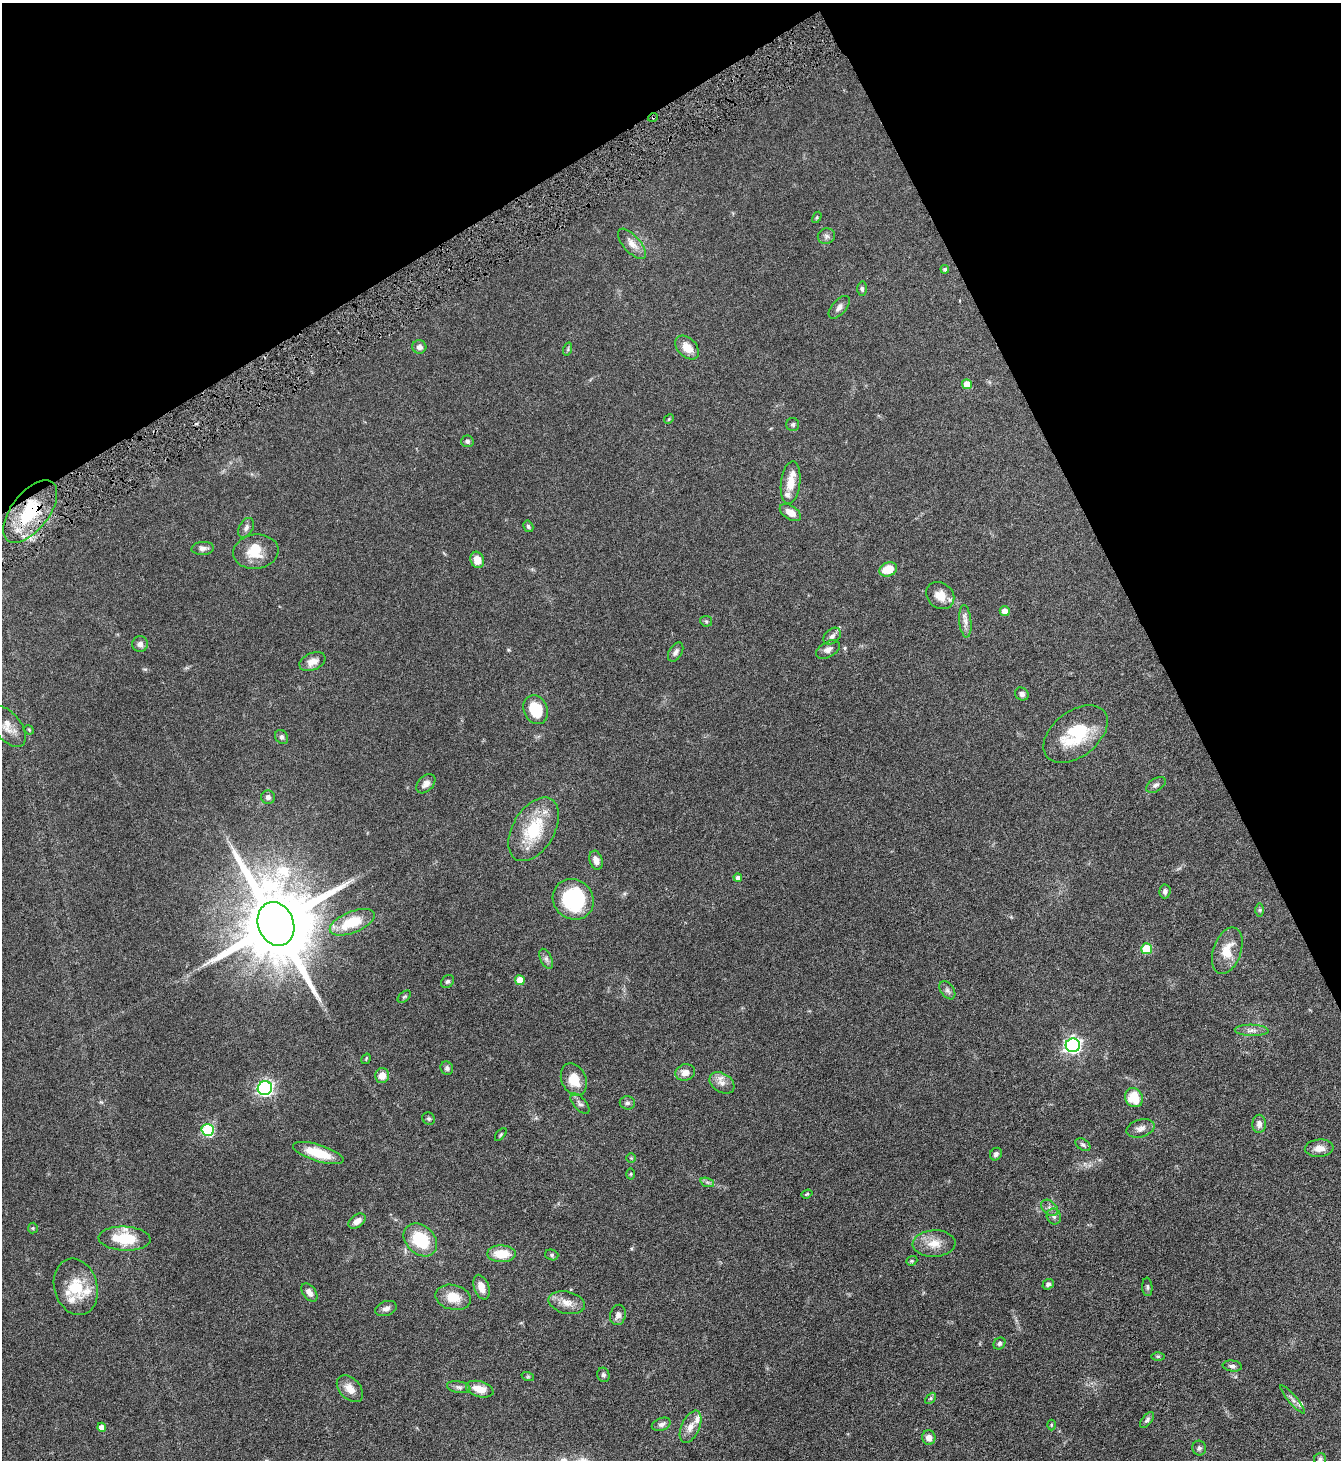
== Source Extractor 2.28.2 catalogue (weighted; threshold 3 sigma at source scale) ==
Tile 3 of 4 x 4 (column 3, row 1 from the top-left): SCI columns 2833-4171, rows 4373-5830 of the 5801 x 5832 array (HDU 1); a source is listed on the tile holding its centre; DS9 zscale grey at full resolution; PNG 1343 x 1462 px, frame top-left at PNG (2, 3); each listed source drawn as its Kron ellipse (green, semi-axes under 4 px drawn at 4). Shown black and unused: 24% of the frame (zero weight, under 4 of 8 exposures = <1% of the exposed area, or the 3 px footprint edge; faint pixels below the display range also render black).
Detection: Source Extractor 2.28.2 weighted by HDU 2 'WHT'; one run over the whole footprint, this tile lists its part. Background 0.082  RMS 0.0034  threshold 0.0137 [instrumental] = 3 sigma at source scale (4.09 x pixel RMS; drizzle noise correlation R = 1.36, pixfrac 0.8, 0.05/0.05 arcsec/px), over >= 5 px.
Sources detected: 125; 7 inside a brighter listed object's ellipse — not listed separately; the other 118 listed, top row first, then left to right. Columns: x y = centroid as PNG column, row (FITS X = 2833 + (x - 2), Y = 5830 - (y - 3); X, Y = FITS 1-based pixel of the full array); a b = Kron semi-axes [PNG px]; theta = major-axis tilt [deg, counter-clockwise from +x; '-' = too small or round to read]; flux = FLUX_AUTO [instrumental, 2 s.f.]
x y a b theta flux
653 117 5 3 - 0.32
817 217 6 4 59 0.38
826 236 9 7 14 1.1
632 244 18 8 -48 2.7
945 269 4 4 - 0.58
862 289 7 5 -88 0.58
839 307 14 7 49 1.5
419 347 7 7 - 1.2
687 348 14 9 -46 4
568 349 7 4 72 0.43
967 384 5 5 - 3.6
669 419 5 4 - 0.33
793 425 6 6 - 0.57
467 441 6 6 - 0.77
791 483 21 9 83 4.6
30 512 37 19 52 18
790 513 12 7 -34 2.6
528 526 6 4 -60 0.51
246 528 10 6 60 1
203 548 11 6 4 1.2
256 552 23 17 8 6.7
477 560 8 6 -73 3.4
888 569 9 6 20 6
940 596 15 12 -39 3.9
1005 611 5 5 - 2.2
706 621 6 5 - 0.46
965 621 16 6 -84 1.8
832 636 10 7 42 1.1
140 644 8 7 - 1.3
828 649 13 7 30 1.5
676 652 10 6 58 1.1
312 662 13 8 24 2.5
1022 694 7 6 - 1.2
536 710 15 11 -65 10
8 726 24 13 -52 3.5
29 730 5 4 - 0.34
1076 734 36 22 38 17
282 737 7 6 - 0.87
426 784 11 7 45 1.6
1156 785 11 6 33 0.99
268 797 7 7 - 0.96
534 829 35 21 59 15
596 860 10 6 -73 1.8
738 878 4 4 - 0.96
1165 891 7 5 85 0.88
573 899 21 19 -42 25
1260 910 7 4 -90 0.49
352 922 24 10 22 10
276 924 22 17 -69 4800
1147 949 5 5 - 9.4
1227 951 24 14 71 6.2
546 959 10 5 -66 1
520 980 5 5 - 4.4
447 981 7 5 42 0.65
947 990 10 6 -55 0.92
404 997 8 4 39 0.47
1252 1030 17 5 -2 1.7
1073 1045 7 7 - 98
366 1059 5 3 - 0.28
447 1068 7 6 - 0.76
685 1072 10 8 17 2.4
382 1076 7 7 - 2.9
574 1080 17 12 -66 6
722 1083 13 9 -33 2.2
265 1088 7 7 - 78
1134 1098 10 8 -58 7.9
627 1103 7 6 - 0.75
580 1104 12 6 -48 1.1
429 1119 6 6 - 0.58
1259 1124 9 6 89 1.3
1141 1128 14 9 15 1.8
208 1130 6 6 - 28
501 1134 8 3 50 0.4
1083 1145 8 5 -32 0.68
1319 1148 14 8 4 2.5
318 1153 26 8 -17 8.2
996 1154 6 5 - 0.76
631 1158 5 4 - 0.31
631 1174 5 3 - 0.28
707 1182 7 4 -18 0.65
807 1194 6 4 19 0.4
1049 1208 9 6 -42 1.2
1054 1216 8 7 - 0.99
357 1221 9 6 36 2.1
33 1228 5 5 - 0.39
124 1239 26 12 -3 11
420 1240 19 14 -43 12
934 1244 21 13 2 4.3
501 1254 14 8 -2 6.5
552 1255 7 5 -17 0.55
912 1261 6 4 20 0.41
1048 1284 6 5 - 0.74
76 1287 29 21 -74 10
481 1287 13 7 -71 3
1147 1287 9 5 -86 0.63
309 1292 10 6 -54 1.5
453 1297 18 12 -13 5.3
567 1303 18 11 -13 3.1
386 1309 11 7 19 1.3
618 1315 10 7 75 1.4
999 1343 6 5 - 0.58
1158 1356 6 4 0 0.39
1232 1366 10 5 -7 0.86
603 1375 7 6 - 0.72
528 1377 6 4 -18 0.41
459 1387 12 5 -10 0.99
350 1389 16 10 -47 3.2
480 1389 14 8 -16 3.9
930 1398 6 4 46 0.5
1293 1399 18 4 -49 1.2
1147 1420 9 5 53 0.75
661 1424 10 6 20 1
1051 1425 5 3 - 0.3
102 1427 4 4 - 1.8
690 1427 17 9 66 2.7
929 1438 7 6 - 2.5
1199 1448 7 7 - 0.79
1320 1459 6 6 - 0.83
Overlapping masked pixels (flux is a lower limit): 2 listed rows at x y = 653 117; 30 512
Isophote crosses this tile's border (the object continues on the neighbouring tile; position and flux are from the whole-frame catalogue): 1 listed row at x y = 1320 1459